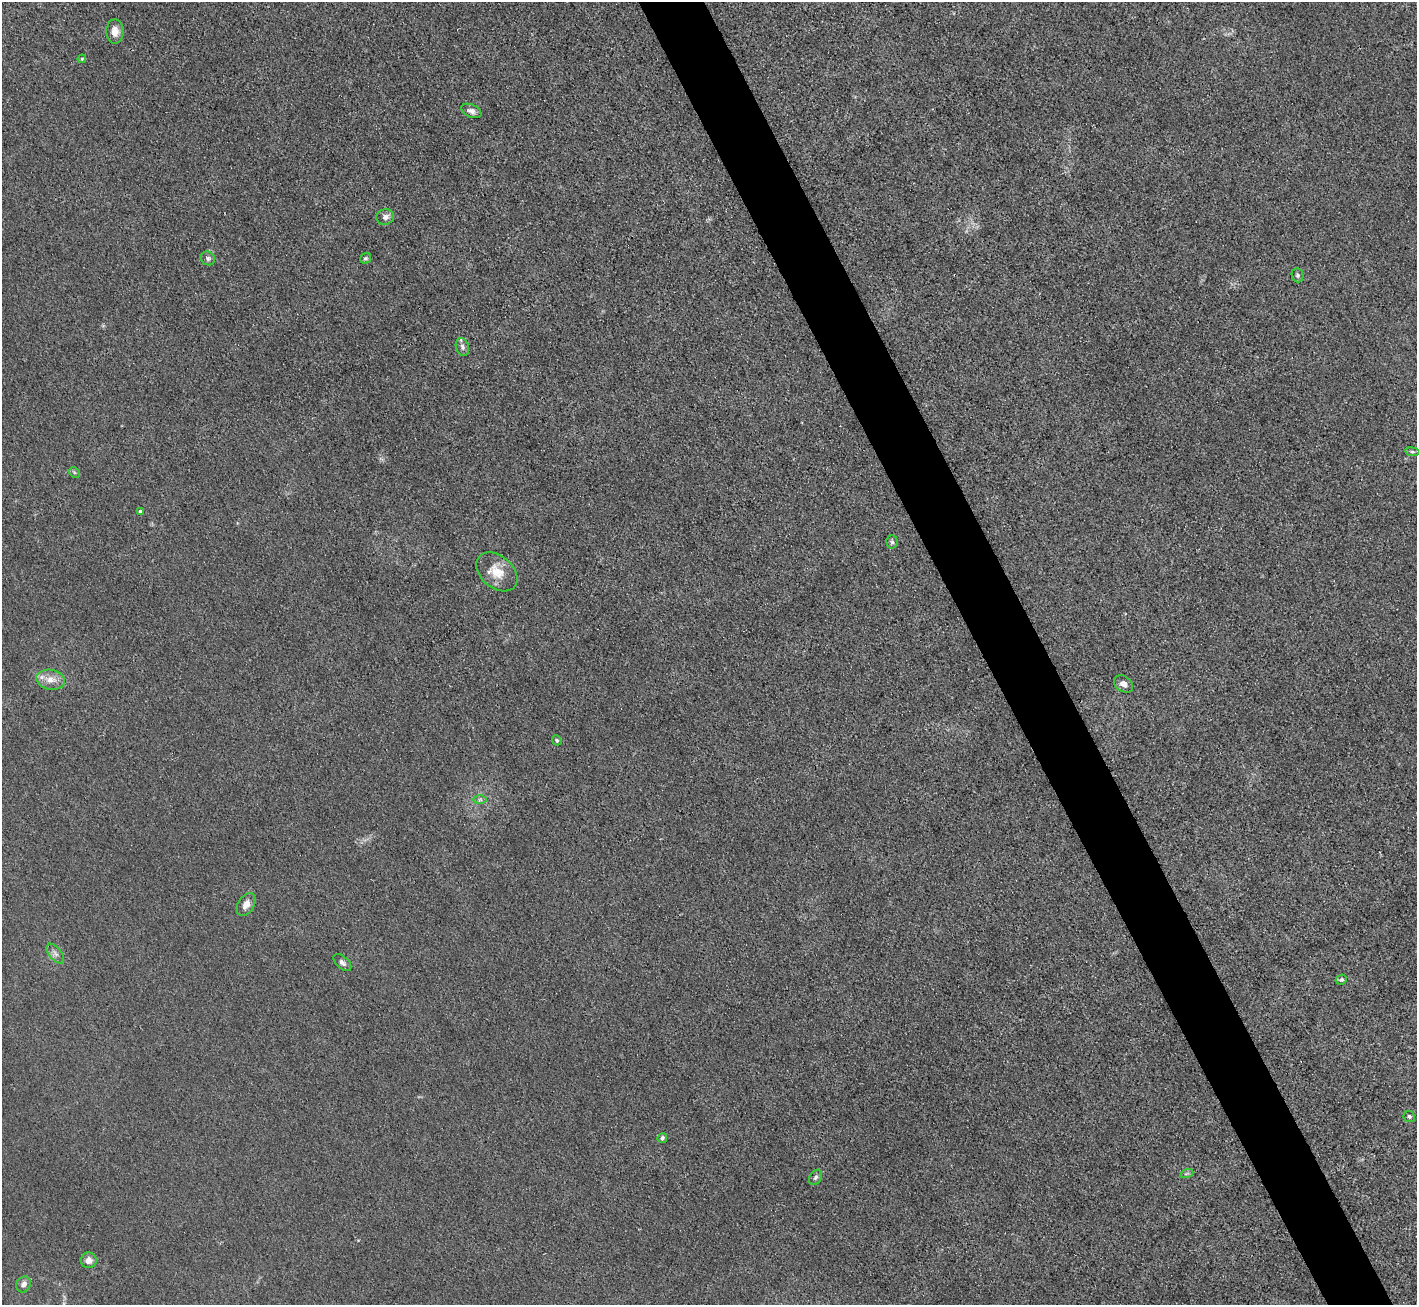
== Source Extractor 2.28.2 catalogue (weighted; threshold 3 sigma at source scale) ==
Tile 6 of 4 x 4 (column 2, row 2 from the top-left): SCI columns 1416-2830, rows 2894-4196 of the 5662 x 5651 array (HDU 1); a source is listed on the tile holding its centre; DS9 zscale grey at full resolution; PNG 1419 x 1307 px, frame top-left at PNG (2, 2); each listed source drawn as its Kron ellipse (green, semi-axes under 4 px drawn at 4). Shown black and unused: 5% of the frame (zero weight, under 3 of 4 exposures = <1% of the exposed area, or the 3 px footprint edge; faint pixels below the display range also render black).
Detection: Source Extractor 2.28.2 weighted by HDU 2 'WHT'; one run over the whole footprint, this tile lists its part. Background 0.0197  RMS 0.005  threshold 0.0225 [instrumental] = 3 sigma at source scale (4.5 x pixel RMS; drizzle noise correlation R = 1.50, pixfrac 1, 0.05/0.05 arcsec/px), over >= 5 px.
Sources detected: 28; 1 inside a brighter listed object's ellipse — not listed separately; the other 27 listed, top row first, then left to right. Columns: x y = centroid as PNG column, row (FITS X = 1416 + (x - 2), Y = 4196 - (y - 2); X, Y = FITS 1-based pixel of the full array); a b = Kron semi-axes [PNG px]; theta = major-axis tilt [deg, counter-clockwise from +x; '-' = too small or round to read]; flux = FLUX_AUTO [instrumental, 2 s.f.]
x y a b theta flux
115 32 12 8 -89 4.3
82 59 4 3 - 0.47
471 111 10 6 -24 2.2
385 217 9 7 16 2.7
208 258 7 6 - 1.4
366 258 6 5 - 1.1
1297 275 7 6 - 1
462 347 9 6 -72 1.6
1412 452 7 3 -8 0.83
74 472 6 4 -45 0.67
140 512 4 4 - 1.7
892 542 6 5 - 0.99
497 572 23 16 -40 10
50 680 14 10 -9 5.6
1123 684 10 7 -38 2.8
557 740 5 4 - 1
480 800 7 4 0 0.91
246 904 12 8 59 4
55 954 12 6 -51 1.9
342 963 11 6 -42 1.8
1341 980 6 5 - 0.96
1409 1116 6 5 - 1.2
662 1138 5 4 - 1.3
1187 1173 6 4 19 0.75
816 1177 8 6 56 1.3
89 1260 8 8 - 3.7
24 1284 8 7 - 2.7